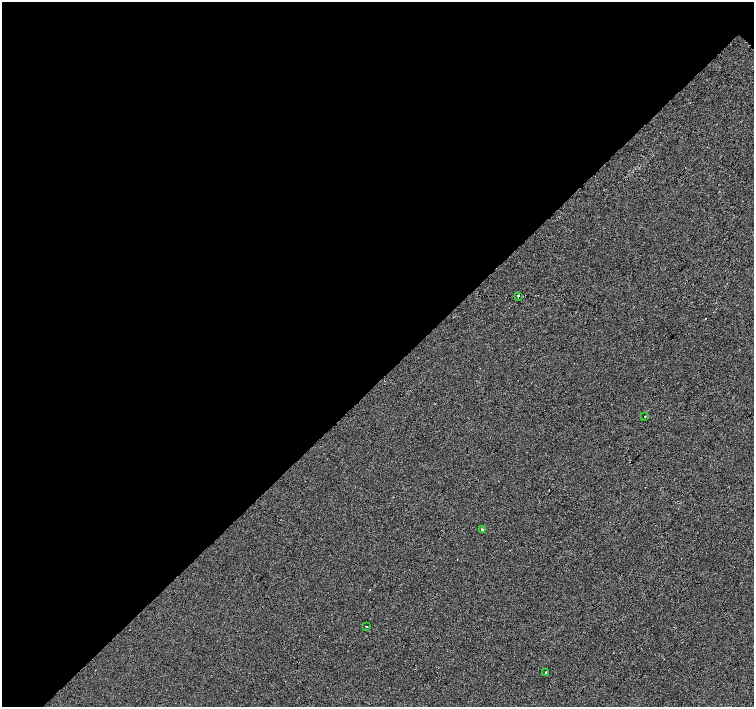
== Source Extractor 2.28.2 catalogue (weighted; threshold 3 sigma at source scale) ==
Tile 5 of 4 x 4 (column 1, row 2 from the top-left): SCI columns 8-1511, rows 3043-4451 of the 6027 x 6019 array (HDU 1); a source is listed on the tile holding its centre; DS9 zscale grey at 2 x 2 block average (1 PNG px = mean of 2 x 2 image px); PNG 756 x 709 px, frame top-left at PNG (2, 2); each listed source drawn as its Kron ellipse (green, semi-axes under 4 px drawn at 4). Shown black and unused: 55% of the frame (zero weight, under 3 of 4 exposures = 2% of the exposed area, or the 3 px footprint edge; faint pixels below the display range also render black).
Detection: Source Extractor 2.28.2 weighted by HDU 2 'WHT'; one run over the whole footprint, this tile lists its part. Background -0.0011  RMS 0.0063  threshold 0.0285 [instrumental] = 3 sigma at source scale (4.5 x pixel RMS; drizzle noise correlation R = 1.50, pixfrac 1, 0.0396/0.0396 arcsec/px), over >= 5 px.
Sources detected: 6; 1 cosmic-ray / hot-pixel residue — neither listed nor drawn; the other 5 listed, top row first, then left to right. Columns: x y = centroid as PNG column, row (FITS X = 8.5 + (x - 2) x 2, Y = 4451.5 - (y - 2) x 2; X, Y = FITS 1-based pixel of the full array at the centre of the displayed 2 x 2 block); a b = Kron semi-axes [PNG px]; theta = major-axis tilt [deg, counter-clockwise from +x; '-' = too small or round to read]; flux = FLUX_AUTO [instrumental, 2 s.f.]
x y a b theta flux
518 296 3 2 - 4.7
645 416 2 2 - 2.1
482 530 3 3 - 4.6
367 627 2 2 - 1.8
545 672 2 2 - 4.9
Overlapping masked pixels (flux is a lower limit): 1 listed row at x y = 518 296